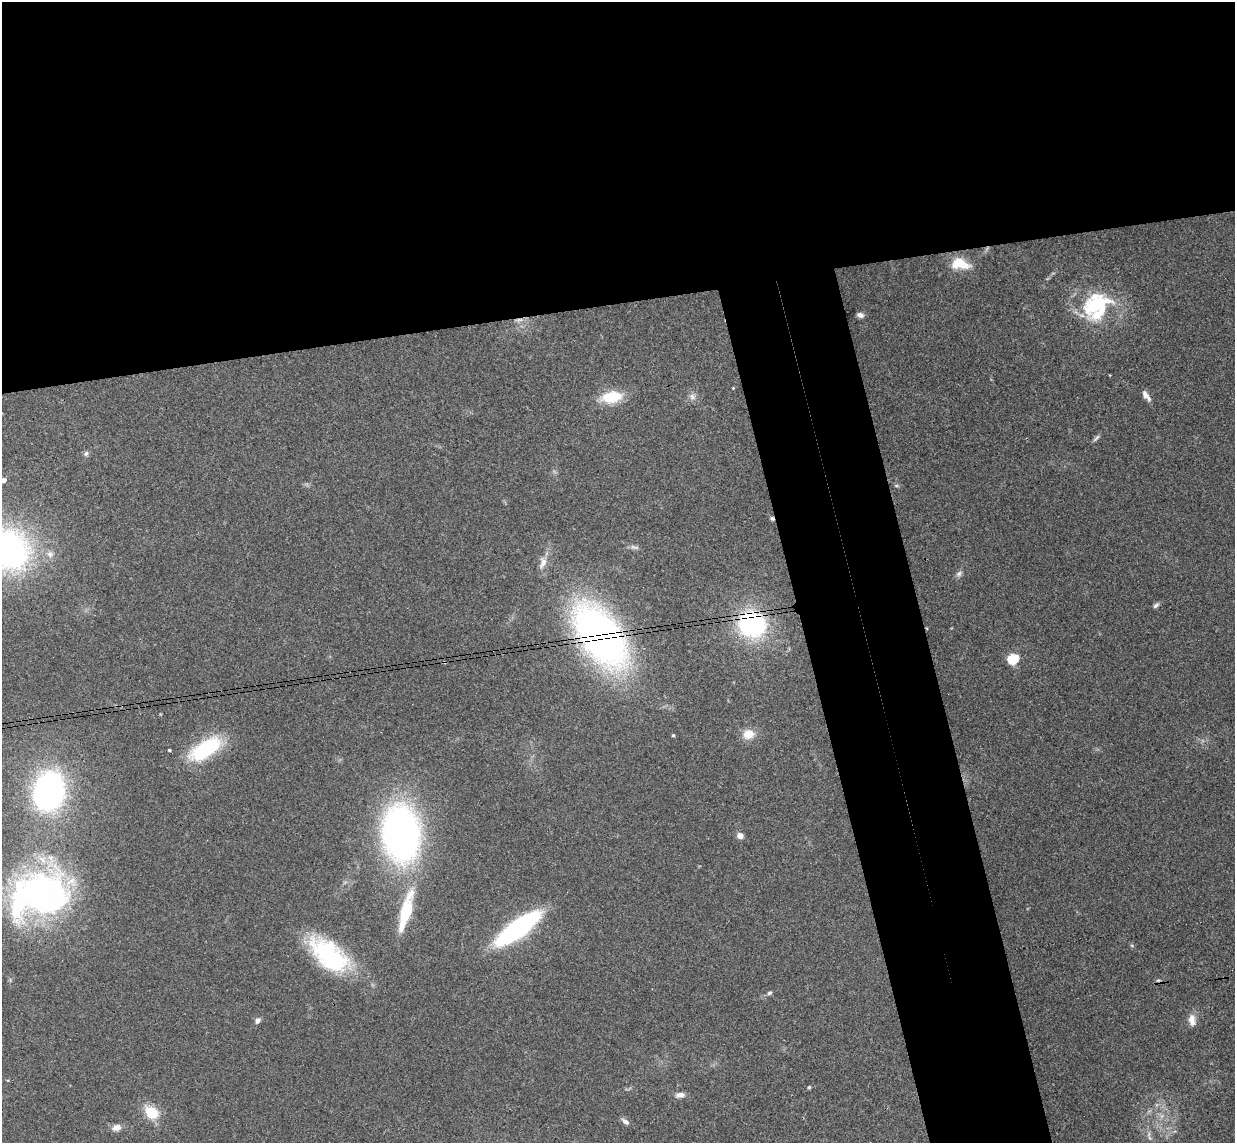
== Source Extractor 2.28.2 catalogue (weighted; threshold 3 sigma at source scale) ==
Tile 2 of 4 x 4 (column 2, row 1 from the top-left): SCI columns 1290-2522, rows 3578-4718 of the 5046 x 4985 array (HDU 1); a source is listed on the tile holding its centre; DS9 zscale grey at full resolution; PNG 1237 x 1145 px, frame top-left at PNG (2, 2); no overlay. Shown black and unused: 34% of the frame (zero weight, under 3 of 4 exposures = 6% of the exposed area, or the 3 px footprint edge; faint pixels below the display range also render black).
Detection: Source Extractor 2.28.2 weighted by HDU 2 'WHT'; one run over the whole footprint, this tile lists its part. Background 0.158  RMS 0.0071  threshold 0.0321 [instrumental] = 3 sigma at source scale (4.5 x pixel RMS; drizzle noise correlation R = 1.50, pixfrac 1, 0.05/0.05 arcsec/px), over >= 5 px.
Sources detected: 50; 2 too faint to see at this stretch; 1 inside a brighter object's white glare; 1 cosmic-ray / hot-pixel residue — not listed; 2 inside a brighter listed object's ellipse — not listed separately; the other 44 listed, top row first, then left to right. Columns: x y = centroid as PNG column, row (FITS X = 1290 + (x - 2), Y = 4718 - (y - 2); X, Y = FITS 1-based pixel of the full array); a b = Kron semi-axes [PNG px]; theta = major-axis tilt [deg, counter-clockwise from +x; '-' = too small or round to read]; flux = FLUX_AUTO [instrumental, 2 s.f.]
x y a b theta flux
961 264 24 13 -11 18
1098 304 43 25 24 57
860 315 8 6 -12 2.6
519 320 10 5 7 2.9
1109 375 2 2 - 0.65
733 388 3 3 - 0.58
1145 394 13 7 -66 3.3
612 397 21 12 9 26
692 397 10 9 - 3.5
1096 438 13 4 45 1.8
86 454 8 5 73 1.7
4 480 4 4 - 4.1
896 486 7 4 -8 1.1
772 518 6 4 -73 1.3
634 547 13 5 -8 2.2
9 550 37 33 -57 220
50 554 10 10 - 4.8
543 563 18 9 69 6.7
959 574 9 7 46 2.3
1156 605 9 5 41 1.8
752 624 26 24 -16 100
600 636 48 26 -54 460
1013 659 6 5 - 62
444 662 4 3 - 0.76
748 734 14 11 13 9.7
673 735 4 4 - 0.82
205 749 35 16 31 59
169 750 3 3 - 0.92
49 791 34 26 79 190
401 834 52 34 -85 290
740 836 4 4 - 10
39 894 72 50 23 220
406 911 55 13 75 39
518 928 33 10 36 220
1132 946 6 4 -19 0.88
328 954 55 25 -38 80
769 993 6 5 - 1.5
258 1020 7 5 48 3.2
1192 1020 16 9 -84 6.4
809 1087 4 4 - 0.94
680 1095 12 7 9 4.1
151 1113 18 13 -40 18
625 1122 11 6 -35 2.8
116 1128 12 8 16 4.7
Overlapping masked pixels (flux is a lower limit): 5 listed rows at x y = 519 320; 772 518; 752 624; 600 636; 444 662
Isophote crosses this tile's border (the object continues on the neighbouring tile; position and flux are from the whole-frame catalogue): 2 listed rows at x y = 4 480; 9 550